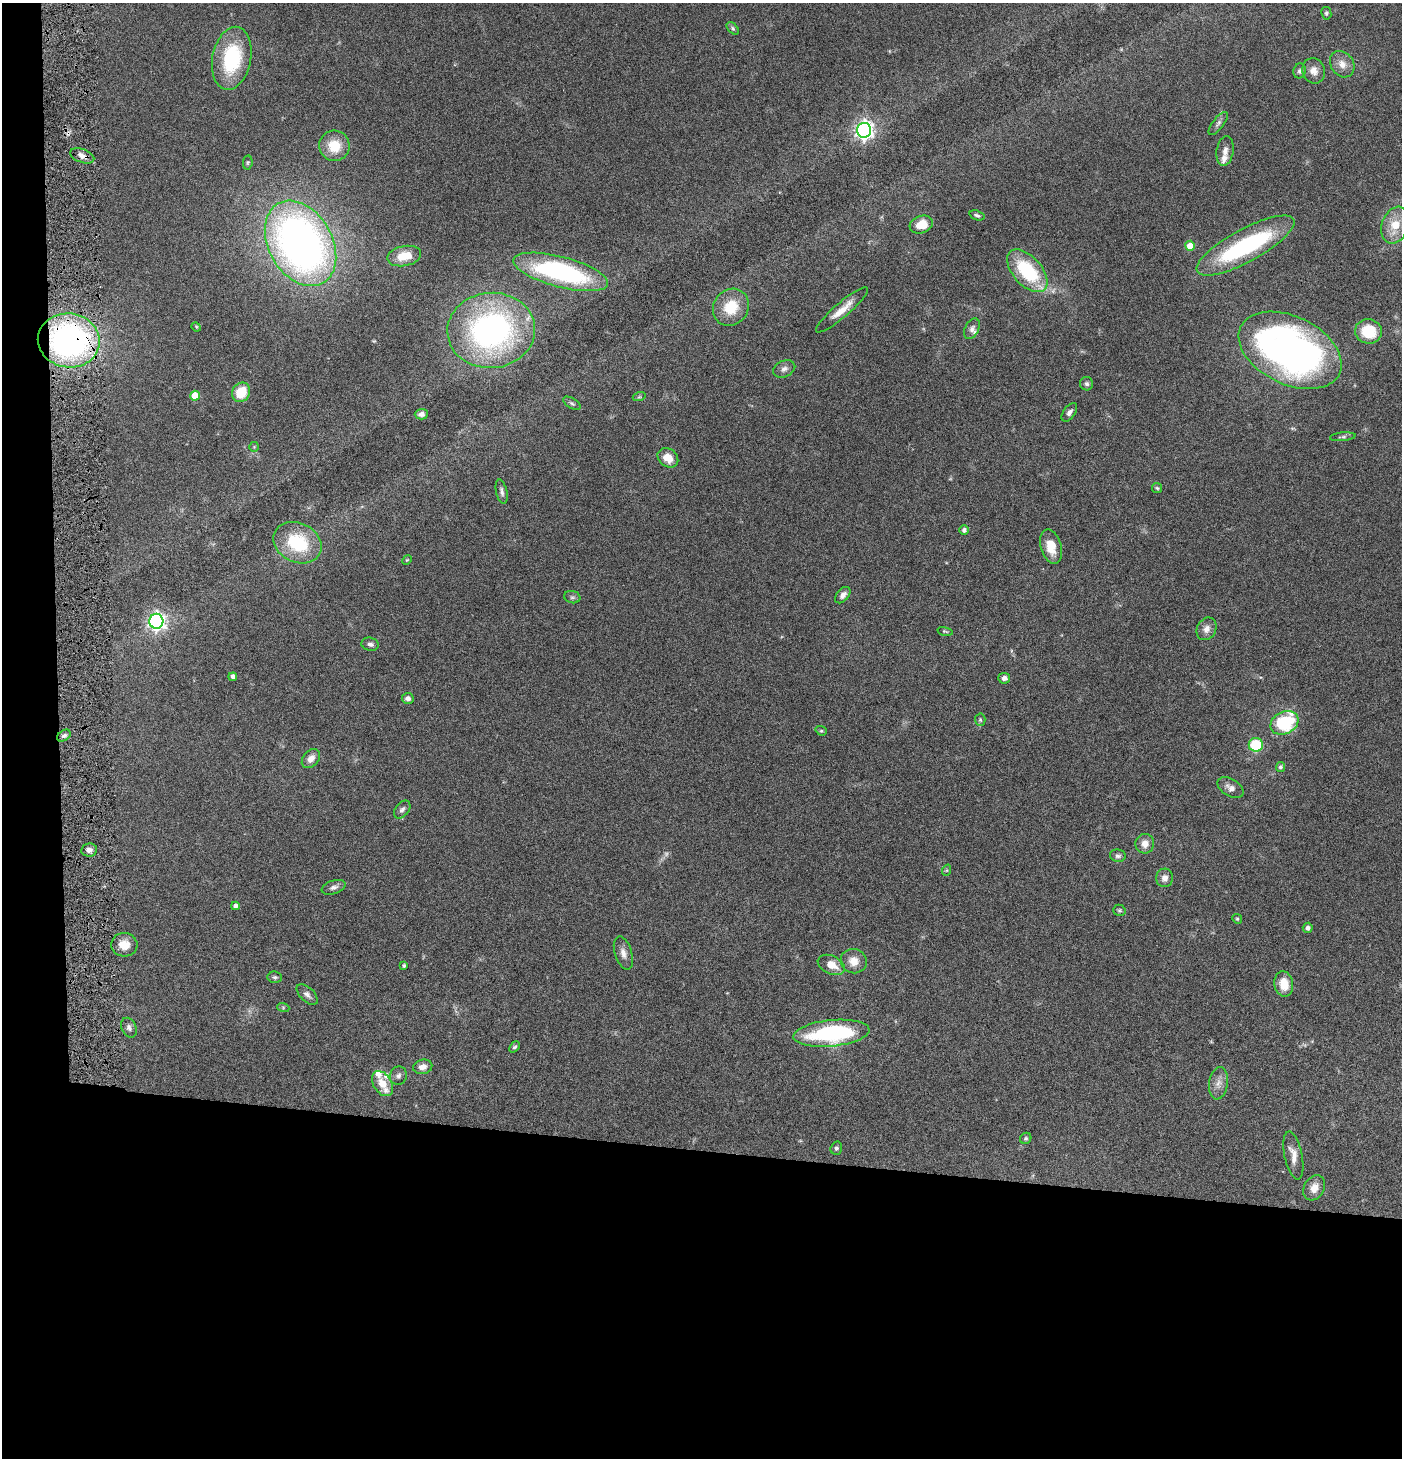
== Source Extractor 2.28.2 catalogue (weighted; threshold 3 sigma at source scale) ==
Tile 7 of 3 x 3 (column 1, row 3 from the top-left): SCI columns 147-1546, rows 1-1456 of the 4444 x 4372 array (HDU 1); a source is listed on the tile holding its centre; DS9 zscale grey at full resolution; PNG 1404 x 1460 px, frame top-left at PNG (2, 3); each listed source drawn as its Kron ellipse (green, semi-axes under 4 px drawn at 4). Shown black and unused: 24% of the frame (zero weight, under 4 of 8 exposures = <1% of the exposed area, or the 3 px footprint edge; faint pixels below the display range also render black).
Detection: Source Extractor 2.28.2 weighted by HDU 2 'WHT'; one run over the whole footprint, this tile lists its part. Background 0.0789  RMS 0.0044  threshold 0.0181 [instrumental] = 3 sigma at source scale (4.09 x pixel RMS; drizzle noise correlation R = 1.36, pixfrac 0.8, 0.05/0.05 arcsec/px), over >= 5 px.
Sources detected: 102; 2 too faint to see at this stretch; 1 inside a brighter object's white glare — neither listed nor drawn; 5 inside a brighter listed object's ellipse — not listed separately; the other 94 listed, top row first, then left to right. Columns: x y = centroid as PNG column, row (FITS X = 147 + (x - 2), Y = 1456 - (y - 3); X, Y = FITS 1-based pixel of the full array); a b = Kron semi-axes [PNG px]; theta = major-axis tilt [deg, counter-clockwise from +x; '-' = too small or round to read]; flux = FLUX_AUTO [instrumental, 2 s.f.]
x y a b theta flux
1326 13 6 5 - 0.75
733 28 7 4 -46 0.75
232 58 32 19 79 29
1342 64 14 11 -55 3.8
1300 71 7 6 - 1.3
1314 71 13 11 -68 3.4
1218 123 14 5 52 1.4
864 130 7 7 - 170
334 146 15 15 - 9.7
1225 151 15 8 81 2.7
82 156 12 6 -20 2.2
248 162 7 4 83 0.59
977 215 8 4 -19 0.91
921 224 12 8 19 6.6
1395 225 19 13 71 8.9
300 243 46 32 -60 250
1190 246 5 5 - 6.6
1245 246 55 16 28 59
404 256 17 10 11 7.8
1027 271 26 14 -48 29
561 272 49 15 -15 69
731 307 19 17 51 12
842 310 34 7 41 6
196 327 5 4 - 0.42
972 329 11 7 61 1.8
491 330 44 37 4 120
1368 331 13 12 - 13
69 340 31 27 -7 120
1290 350 55 34 -25 180
784 369 12 8 24 1.9
1086 384 7 6 - 1
241 392 10 8 58 9.7
195 396 5 5 - 8
639 397 6 4 18 0.56
572 403 10 5 -32 0.94
1069 412 10 6 54 1.7
421 414 6 5 - 1.8
1343 437 13 4 6 0.92
254 447 5 5 - 0.47
668 458 11 9 -37 5.3
1157 488 5 5 - 0.57
502 492 12 5 -77 1.4
964 530 5 4 - 1.4
297 543 25 19 -26 23
1051 546 17 10 -74 6.9
407 560 5 4 - 0.44
843 595 9 6 49 2
572 597 8 6 -13 0.95
156 621 7 7 - 160
1206 629 12 9 60 2.7
945 631 8 3 -12 0.53
370 644 9 6 -14 1.4
233 677 4 3 - 1.4
1004 678 6 5 - 1.7
408 698 6 5 - 1.7
980 720 6 5 - 0.69
1284 723 15 11 28 32
821 731 6 4 -19 0.57
64 736 7 5 35 1
1256 745 7 7 - 19
311 758 11 7 49 3
1280 767 5 4 - 1
1230 788 14 8 -31 2.4
402 810 10 6 51 1.4
1145 844 10 9 - 3.2
89 850 8 6 9 1.7
1118 856 8 6 -11 1.2
947 870 6 3 71 0.5
1164 878 9 8 - 2.4
334 887 12 6 19 1.7
235 906 4 4 - 1.3
1119 910 6 5 - 0.67
1237 919 5 4 - 0.55
1308 928 5 5 - 1
124 945 13 12 - 5.5
623 953 17 8 -72 2.8
854 961 13 12 - 4.8
831 965 14 9 -24 5.4
404 966 4 4 - 0.76
275 977 7 5 -5 0.81
1284 984 13 9 -81 7.3
307 994 13 7 -43 1.8
283 1007 6 4 -19 0.51
129 1028 10 7 -66 1.5
831 1033 38 13 5 46
515 1047 6 4 48 0.75
423 1067 9 7 13 2.5
398 1076 9 8 - 1.5
1218 1083 16 9 81 3.3
382 1084 14 9 -58 5.4
1026 1138 6 5 - 0.67
836 1148 6 5 - 0.97
1293 1155 24 9 -79 4.5
1314 1188 13 10 60 4.1
Overlapping masked pixels (flux is a lower limit): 2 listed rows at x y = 82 156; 69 340